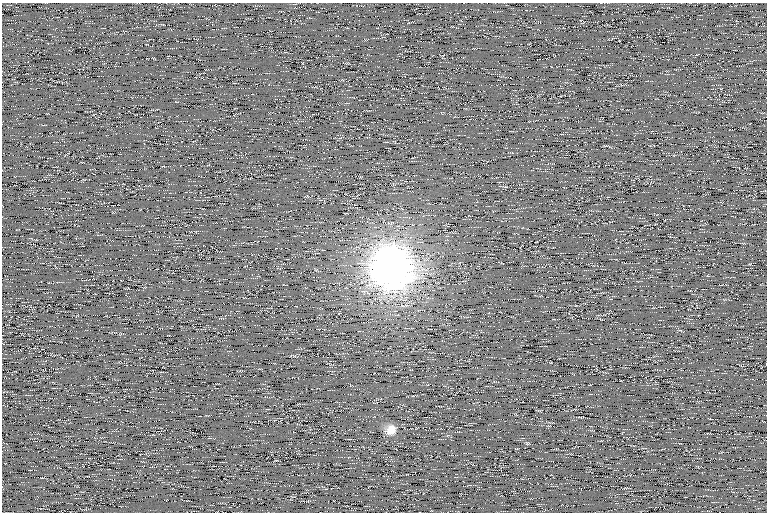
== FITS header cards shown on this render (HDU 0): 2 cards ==
NAXIS1  =                  765 /
NAXIS2  =                  510 /

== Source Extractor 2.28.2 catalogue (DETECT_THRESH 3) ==
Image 765 x 510 px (HDU 0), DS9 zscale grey, 1 PNG px = 1 image px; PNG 769 x 514 px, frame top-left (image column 1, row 510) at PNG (2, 3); no overlay
Background 103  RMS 8.3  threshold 25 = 3 sigma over >= 5 px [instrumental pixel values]
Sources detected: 3; all 3 listed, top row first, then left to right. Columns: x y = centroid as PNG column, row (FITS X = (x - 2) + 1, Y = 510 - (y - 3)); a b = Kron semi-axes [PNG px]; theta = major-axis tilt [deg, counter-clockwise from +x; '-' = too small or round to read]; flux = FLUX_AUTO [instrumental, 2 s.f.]
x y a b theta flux
392 265 35 23 88 680000
391 430 12 10 33 6500
528 443 7 3 -7 590